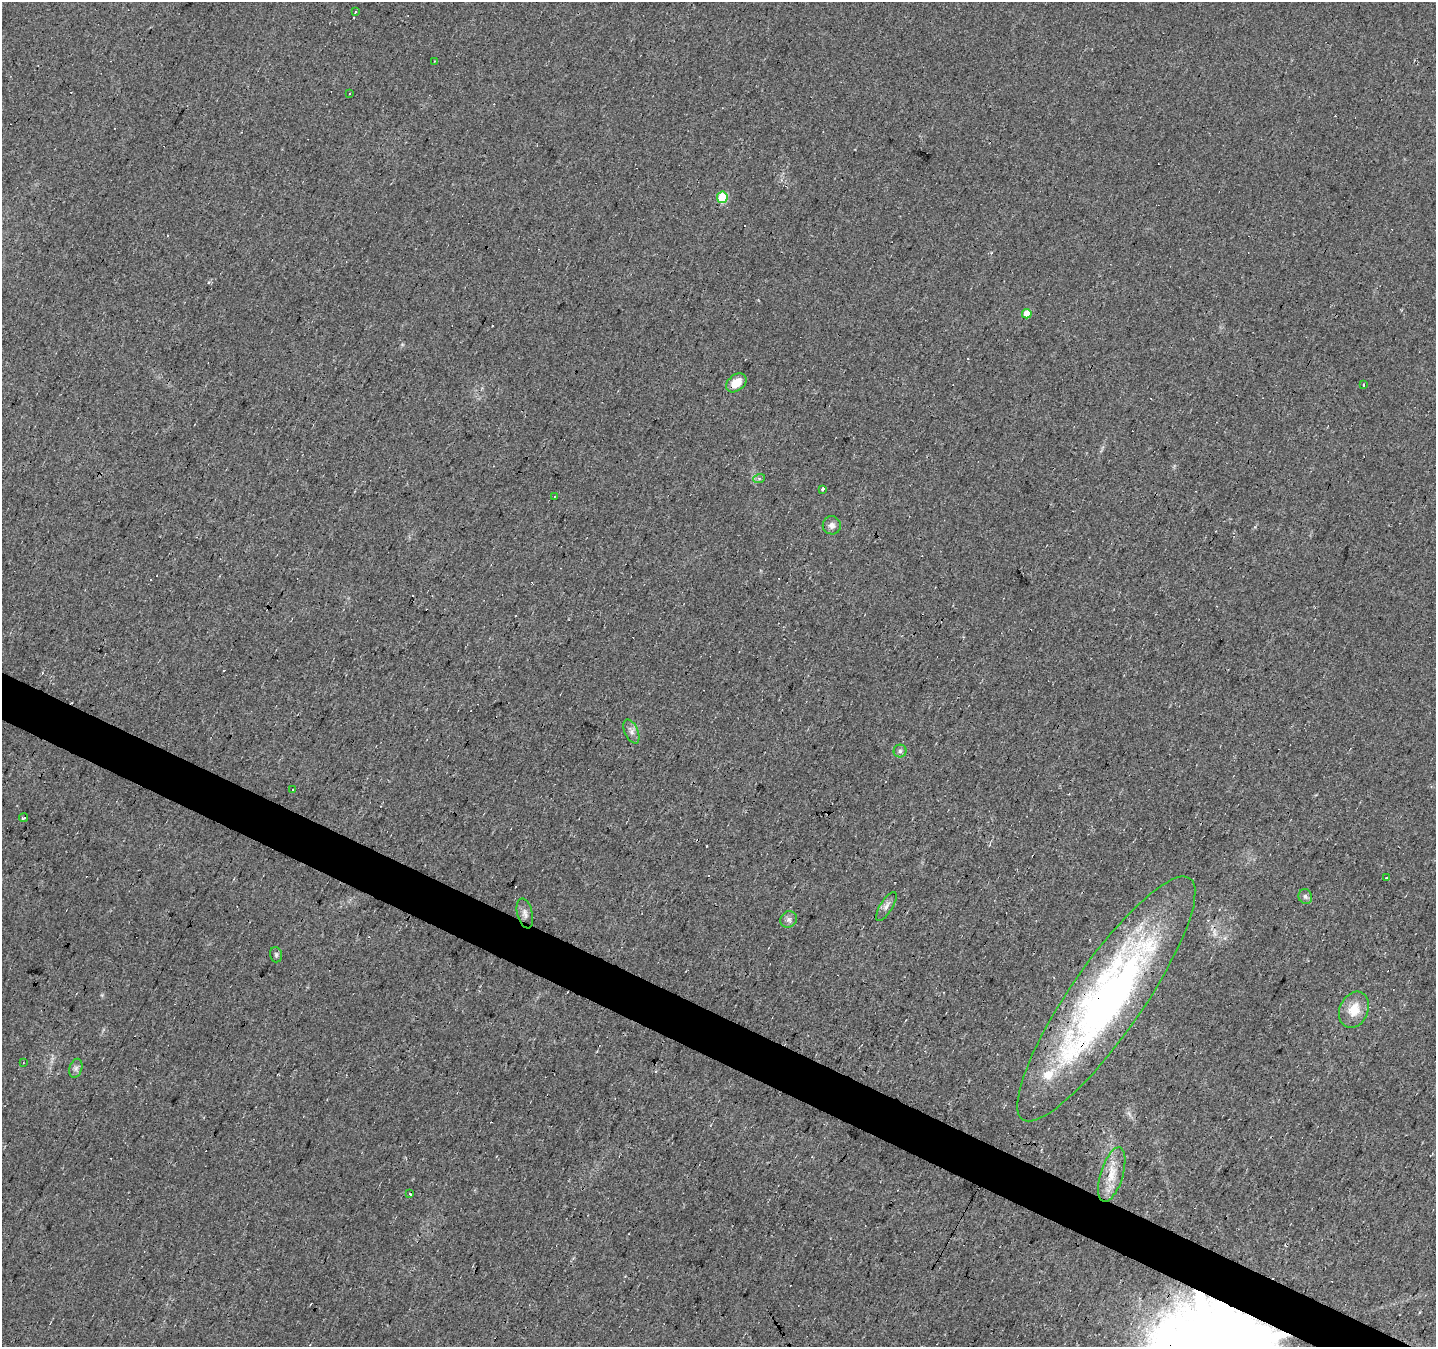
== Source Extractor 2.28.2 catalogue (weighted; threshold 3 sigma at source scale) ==
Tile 6 of 4 x 4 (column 2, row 2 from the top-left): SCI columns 1438-2871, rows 2953-4297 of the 5738 x 5839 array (HDU 1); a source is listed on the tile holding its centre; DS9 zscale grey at full resolution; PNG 1438 x 1349 px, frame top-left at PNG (2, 2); each listed source drawn as its Kron ellipse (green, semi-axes under 4 px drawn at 4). Shown black and unused: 3% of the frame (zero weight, under 2 of 3 exposures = <1% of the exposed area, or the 3 px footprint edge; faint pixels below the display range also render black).
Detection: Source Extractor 2.28.2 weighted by HDU 2 'WHT'; one run over the whole footprint, this tile lists its part. Background 0.0226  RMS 0.0061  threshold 0.0275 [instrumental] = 3 sigma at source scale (4.5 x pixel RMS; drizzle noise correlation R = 1.50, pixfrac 1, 0.0396/0.0396 arcsec/px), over >= 5 px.
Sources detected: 48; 1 inside a brighter object's white glare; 19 cosmic-ray / hot-pixel residue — neither listed nor drawn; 1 inside a brighter listed object's ellipse — not listed separately; the other 27 listed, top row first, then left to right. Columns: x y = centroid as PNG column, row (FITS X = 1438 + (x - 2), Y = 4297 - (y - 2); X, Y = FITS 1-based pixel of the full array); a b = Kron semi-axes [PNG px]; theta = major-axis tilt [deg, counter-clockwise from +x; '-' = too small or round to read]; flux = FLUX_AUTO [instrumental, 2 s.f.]
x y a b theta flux
355 12 3 3 - 1.3
435 61 3 2 - 0.54
349 94 3 2 - 0.94
722 197 5 5 - 21
1027 314 5 4 - 8.3
736 383 11 8 38 8.9
1363 385 3 3 - 1.9
759 479 6 4 19 0.86
823 489 3 3 - 4.7
554 496 3 2 - 0.75
832 525 9 9 - 2.9
631 731 13 6 -66 3
900 751 6 6 - 1.6
293 790 2 2 - 0.76
24 818 4 3 - 1.7
1386 877 3 3 - 2.3
1305 897 7 6 - 1.7
886 906 17 6 58 2.9
525 913 15 7 -76 3.3
789 919 9 7 44 2.2
276 955 8 5 -75 1.3
1106 999 147 36 55 310
1354 1010 19 14 66 11
23 1063 3 2 - 0.45
76 1068 10 6 72 2
1112 1175 28 11 73 12
410 1194 3 2 - 1.4
Overlapping masked pixels (flux is a lower limit): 2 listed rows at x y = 736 383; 1106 999